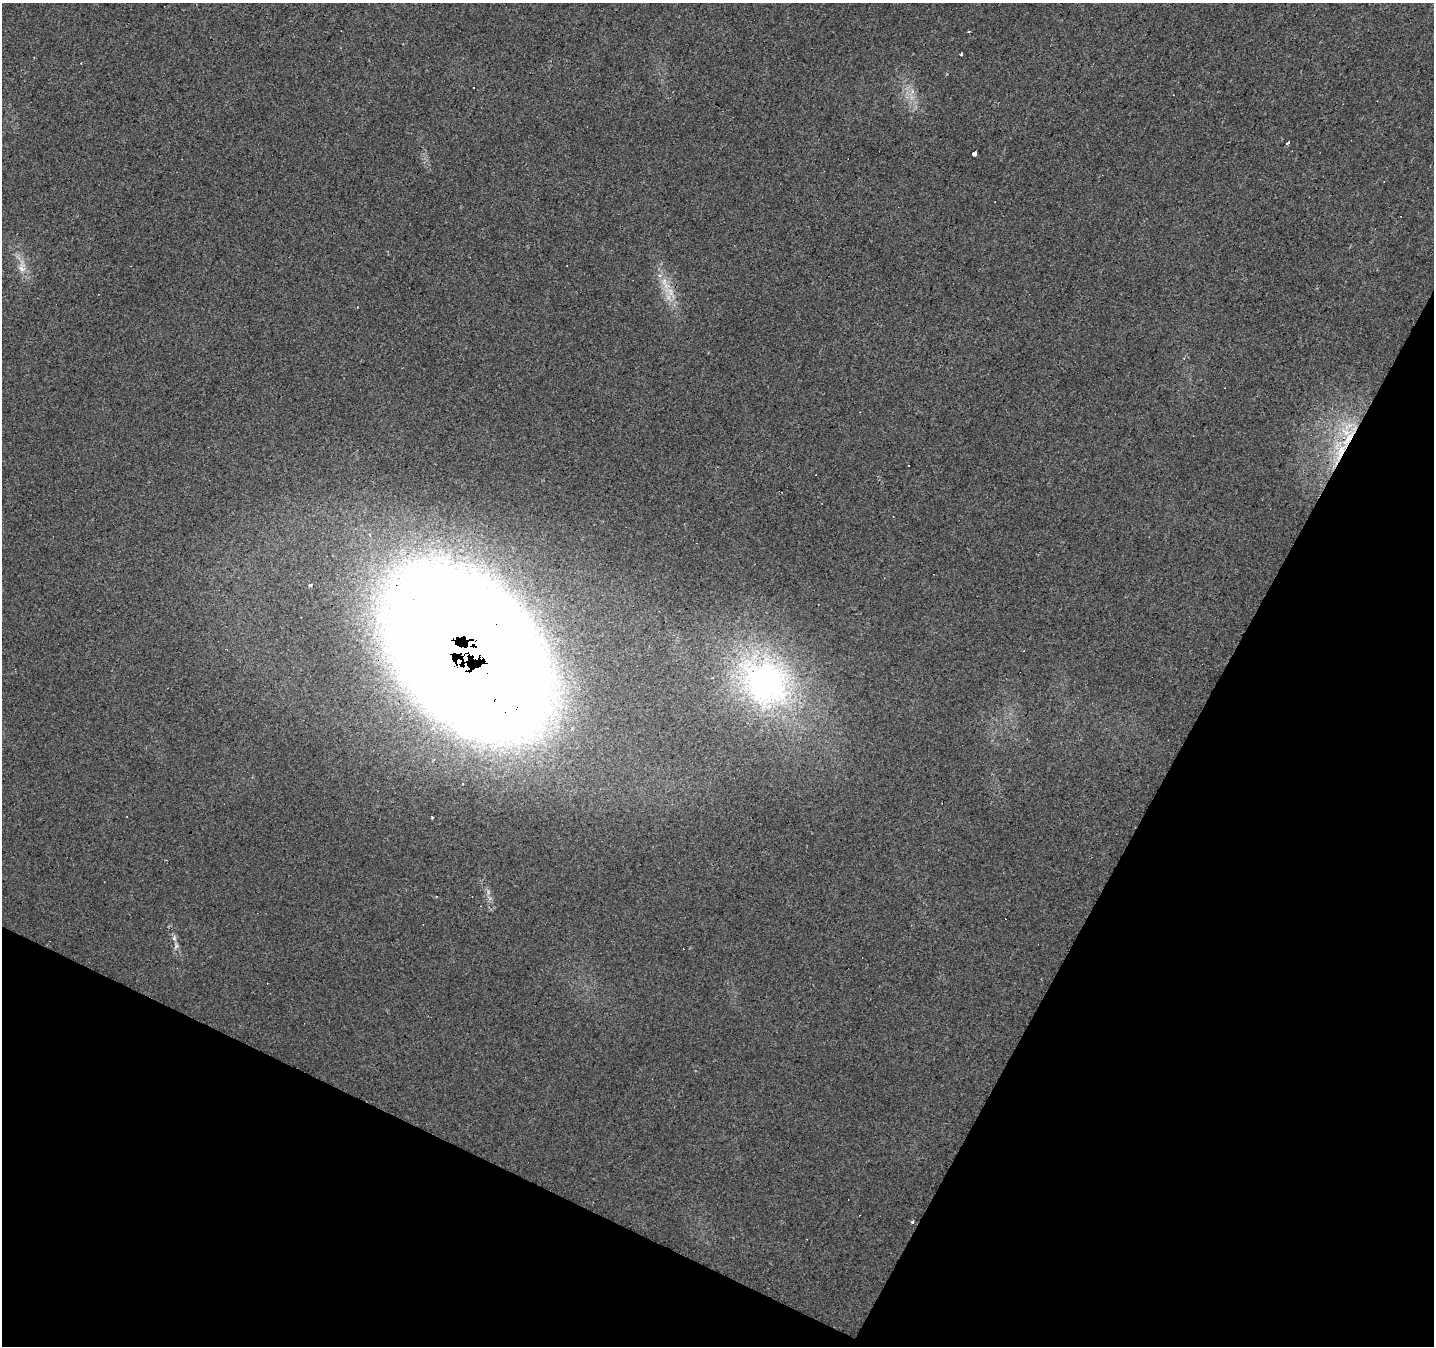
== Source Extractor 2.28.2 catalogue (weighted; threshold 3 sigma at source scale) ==
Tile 15 of 4 x 4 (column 3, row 4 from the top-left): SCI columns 2867-4298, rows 197-1540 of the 5734 x 5835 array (HDU 1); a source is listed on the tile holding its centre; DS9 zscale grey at full resolution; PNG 1436 x 1348 px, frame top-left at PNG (2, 3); no overlay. Shown black and unused: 26% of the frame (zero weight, under 2 of 3 exposures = <1% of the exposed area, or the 3 px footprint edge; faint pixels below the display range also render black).
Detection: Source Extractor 2.28.2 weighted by HDU 2 'WHT'; one run over the whole footprint, this tile lists its part. Background 0.0305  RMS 0.0062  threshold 0.0278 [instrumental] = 3 sigma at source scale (4.5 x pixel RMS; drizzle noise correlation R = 1.50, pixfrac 1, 0.0396/0.0396 arcsec/px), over >= 5 px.
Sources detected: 32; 14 cosmic-ray / hot-pixel residue — not listed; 3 inside a brighter listed object's ellipse — not listed separately; the other 15 listed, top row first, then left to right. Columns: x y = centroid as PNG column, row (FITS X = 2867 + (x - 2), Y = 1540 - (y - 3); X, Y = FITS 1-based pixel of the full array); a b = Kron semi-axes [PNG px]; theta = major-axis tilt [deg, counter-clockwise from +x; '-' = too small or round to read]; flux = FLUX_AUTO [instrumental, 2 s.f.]
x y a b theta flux
969 31 3 2 - 1
961 54 3 3 - 1.2
473 88 3 2 - 0.77
1288 142 3 3 - 16
974 154 4 4 - 7.3
22 268 16 10 -83 6.4
660 275 6 5 - 1.6
669 291 15 9 -30 7
1339 455 46 8 65 23
311 585 4 3 - 5.2
468 652 161 99 -55 2600
765 682 76 61 -50 170
432 817 4 2 - 1
176 946 8 4 72 1.5
912 1222 4 3 - 4.5
Overlapping masked pixels (flux is a lower limit): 2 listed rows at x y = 1339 455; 468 652